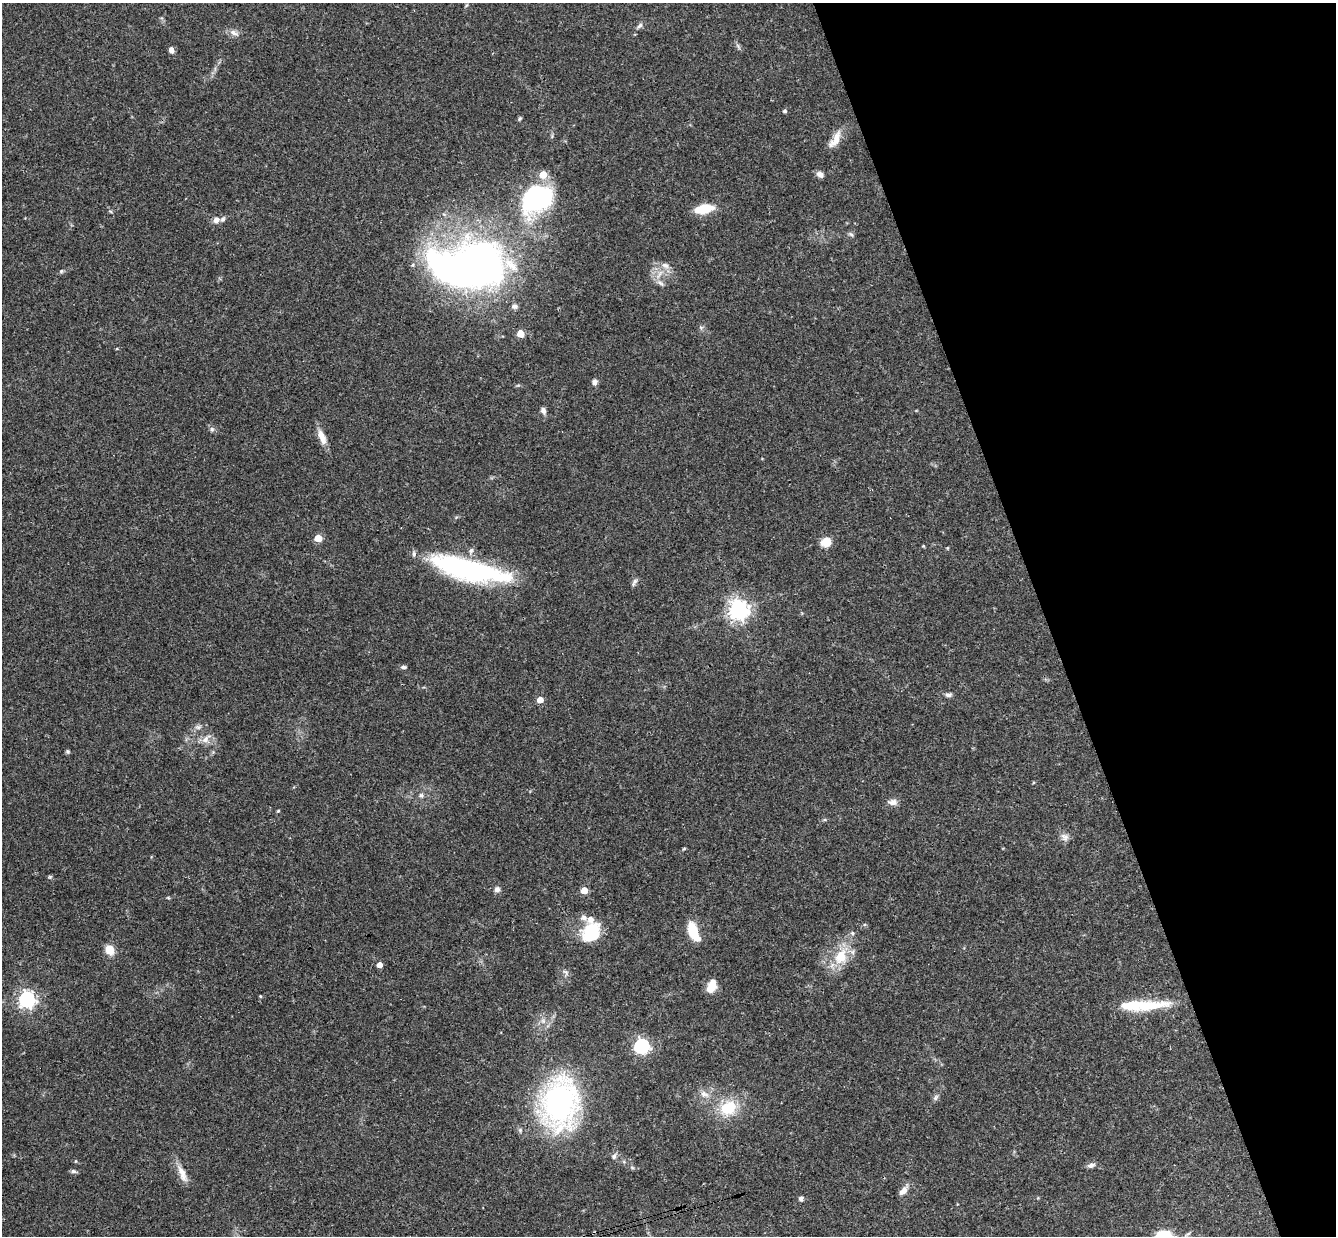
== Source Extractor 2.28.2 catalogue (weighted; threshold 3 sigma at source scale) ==
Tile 12 of 4 x 4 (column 4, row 3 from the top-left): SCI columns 4059-5392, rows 1529-2762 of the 5448 x 5402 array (HDU 1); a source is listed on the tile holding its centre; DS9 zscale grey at full resolution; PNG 1338 x 1238 px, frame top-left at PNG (2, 3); no overlay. Shown black and unused: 22% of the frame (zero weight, under 3 of 4 exposures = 6% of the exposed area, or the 3 px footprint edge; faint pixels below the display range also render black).
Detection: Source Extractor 2.28.2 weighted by HDU 2 'WHT'; one run over the whole footprint, this tile lists its part. Background 0.0769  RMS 0.0033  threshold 0.0149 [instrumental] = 3 sigma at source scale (4.5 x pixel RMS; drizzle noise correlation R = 1.50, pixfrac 1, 0.05/0.05 arcsec/px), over >= 5 px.
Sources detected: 79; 5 inside a brighter object's white glare — not listed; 7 inside a brighter listed object's ellipse — not listed separately; the other 67 listed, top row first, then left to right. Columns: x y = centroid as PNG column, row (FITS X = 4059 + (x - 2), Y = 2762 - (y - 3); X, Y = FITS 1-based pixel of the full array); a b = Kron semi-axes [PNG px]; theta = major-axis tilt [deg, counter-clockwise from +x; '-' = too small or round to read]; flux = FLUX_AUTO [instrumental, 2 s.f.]
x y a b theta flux
640 25 8 6 49 0.95
234 33 14 7 -28 1.7
738 46 8 4 -54 0.72
171 50 6 5 - 1.6
785 111 4 4 - 0.68
520 118 7 4 58 0.44
835 140 25 9 60 4.3
820 174 9 7 -35 1.4
539 198 35 24 -87 39
704 209 14 7 11 12
216 220 9 7 35 1.7
851 234 8 5 -38 0.68
472 264 70 40 6 240
61 271 6 5 - 0.48
659 274 16 4 59 2
660 283 12 5 -33 1.3
515 306 8 6 3 1.1
520 333 5 5 - 8
595 382 8 7 - 1.1
543 410 9 6 -69 1.2
212 429 6 6 - 0.71
322 437 20 8 -68 3.6
318 538 5 5 - 9.4
826 542 13 10 17 3.7
923 546 4 4 - 0.29
947 548 5 3 - 0.28
471 550 8 6 71 0.96
461 570 64 20 -24 52
634 582 11 5 60 0.94
738 610 7 7 - 200
403 667 8 4 0 0.76
948 695 8 6 7 0.98
540 700 5 4 - 4.4
198 727 9 6 9 1.2
206 739 14 8 49 2.5
68 751 5 5 - 0.51
421 795 7 6 - 0.89
893 802 13 7 5 1.9
278 811 4 3 - 0.38
1065 837 11 10 - 1.7
684 849 5 3 - 0.35
50 877 6 5 - 0.44
497 889 7 7 - 1.2
584 890 5 4 - 6
168 898 5 3 - 0.37
591 932 22 16 55 15
693 932 20 8 -65 9.9
852 933 5 4 - 0.53
110 950 8 7 - 6.4
841 957 23 17 68 9.9
380 965 5 4 - 2.4
710 989 12 9 29 3.5
260 996 5 3 - 0.28
27 999 6 6 - 120
1135 1005 81 12 2 14
641 1046 6 6 - 88
704 1094 14 7 -28 2.2
935 1098 10 6 55 0.89
559 1103 47 32 82 85
728 1108 23 18 27 12
614 1156 8 6 52 0.93
75 1161 5 3 - 0.29
1091 1165 10 6 19 1.3
73 1171 8 4 -12 0.75
182 1173 26 8 -67 3.6
903 1191 14 6 48 2.4
801 1199 6 5 - 0.9